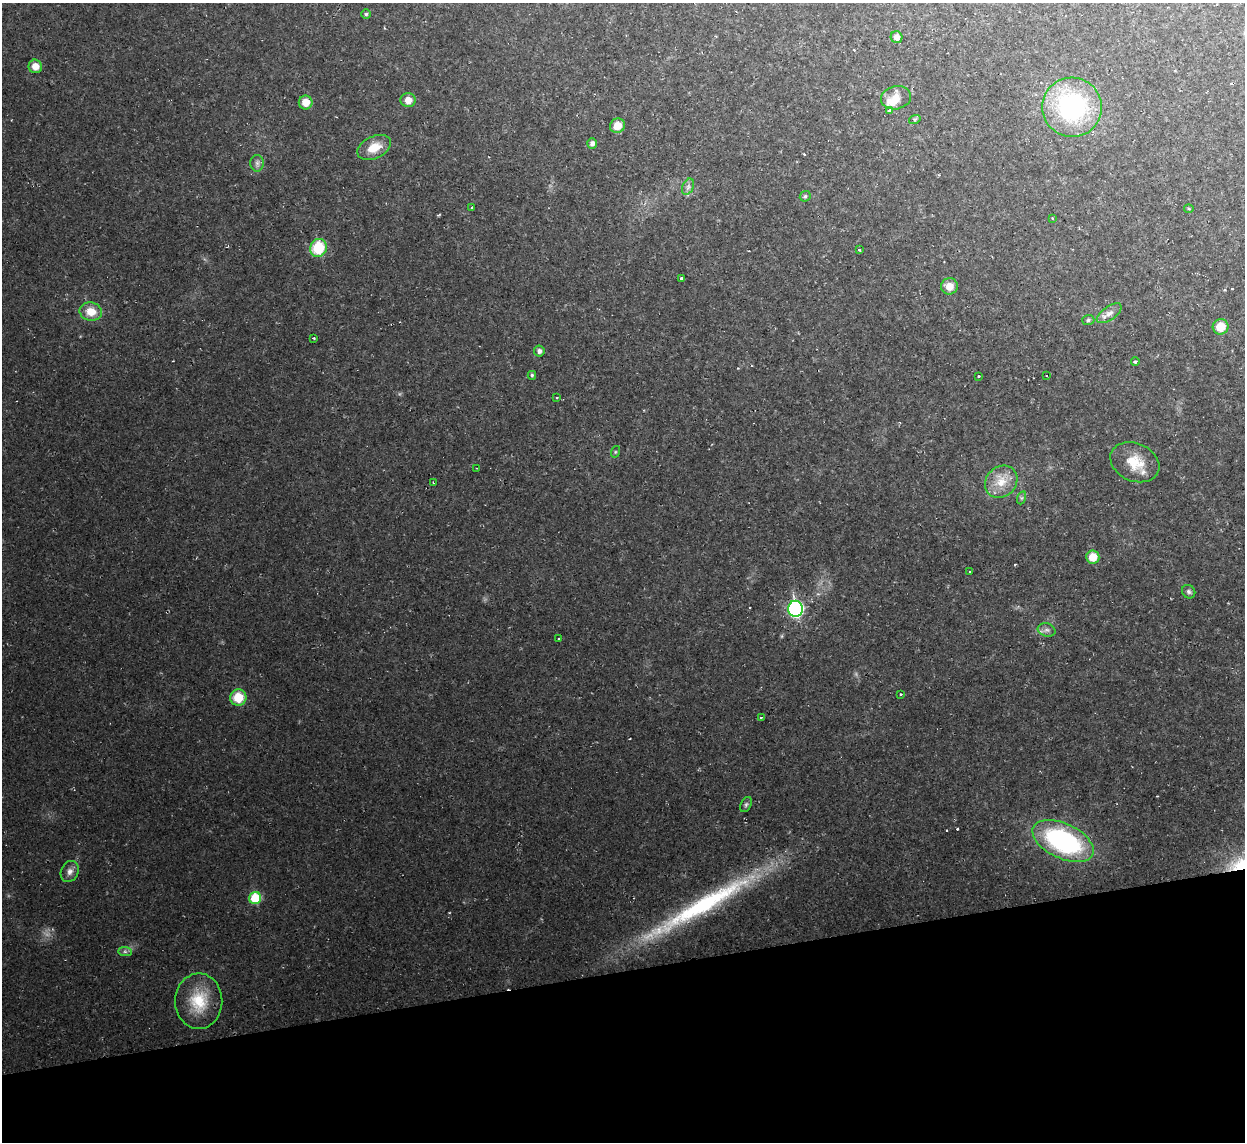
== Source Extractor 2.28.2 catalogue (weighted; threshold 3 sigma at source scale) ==
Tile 14 of 4 x 4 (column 2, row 4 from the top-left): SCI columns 1243-2485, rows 137-1276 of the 4970 x 4948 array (HDU 1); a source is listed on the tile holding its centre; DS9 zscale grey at full resolution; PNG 1247 x 1144 px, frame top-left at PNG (2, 3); each listed source drawn as its Kron ellipse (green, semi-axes under 4 px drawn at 4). Shown black and unused: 15% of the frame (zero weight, under 2 of 3 exposures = <1% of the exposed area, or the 3 px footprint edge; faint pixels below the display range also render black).
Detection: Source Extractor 2.28.2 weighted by HDU 2 'WHT'; one run over the whole footprint, this tile lists its part. Background 0.035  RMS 0.0072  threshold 0.0324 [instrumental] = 3 sigma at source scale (4.5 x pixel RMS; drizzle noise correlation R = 1.50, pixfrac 1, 0.05/0.05 arcsec/px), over >= 5 px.
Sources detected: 64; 1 inside a brighter object's white glare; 7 cosmic-ray / hot-pixel residue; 1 long thin detection or spike segment (spike, bleed or trail) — neither listed nor drawn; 1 inside a brighter listed object's ellipse — not listed separately; the other 54 listed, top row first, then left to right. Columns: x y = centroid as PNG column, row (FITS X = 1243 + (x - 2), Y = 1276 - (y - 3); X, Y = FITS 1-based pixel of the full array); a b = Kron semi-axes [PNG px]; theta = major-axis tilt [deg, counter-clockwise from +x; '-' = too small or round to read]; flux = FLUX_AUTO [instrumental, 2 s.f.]
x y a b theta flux
366 14 5 5 - 1.1
896 37 6 6 - 4
35 66 7 6 - 7
896 98 15 11 13 8
408 100 7 7 - 6.8
306 102 7 7 - 9
1072 107 30 29 - 97
889 110 3 3 - 3.7
915 119 6 4 19 1
617 126 8 7 - 9
592 143 5 5 - 3.2
374 147 18 11 26 12
257 163 8 6 -90 2.4
688 187 8 5 66 2.2
805 196 6 5 - 1.1
472 207 3 3 - 4.8
1189 209 5 4 - 0.99
1052 218 3 3 - 0.98
318 248 9 8 - 30
859 250 3 3 - 1.5
682 278 4 3 - 10
949 286 8 8 - 7.4
91 312 11 9 -12 11
1109 313 14 6 35 4.2
1088 320 6 5 - 1.3
1221 327 8 7 - 12
313 338 3 3 - 3.4
539 351 5 5 - 2.3
1135 361 4 3 - 2.5
532 375 4 3 - 1.1
978 376 3 3 - 1.7
1046 376 2 2 - 0.55
556 397 3 3 - 1.1
615 452 6 4 72 0.88
1135 462 25 19 -24 18
477 468 3 3 - 0.97
1001 482 17 15 43 13
433 483 3 2 - 1.3
1021 498 6 4 71 1.3
1093 557 7 6 - 11
970 572 3 3 - 1.3
1189 592 7 6 - 1.7
795 609 8 7 - 140
1047 630 9 6 -15 2.6
559 639 3 2 - 0.69
901 694 3 2 - 0.77
238 698 8 8 - 18
761 717 3 3 - 2
746 805 8 5 63 1.4
1063 841 33 17 -25 110
70 871 11 8 64 3.9
255 898 6 6 - 28
125 952 7 4 -1 1.7
199 1001 28 23 90 28